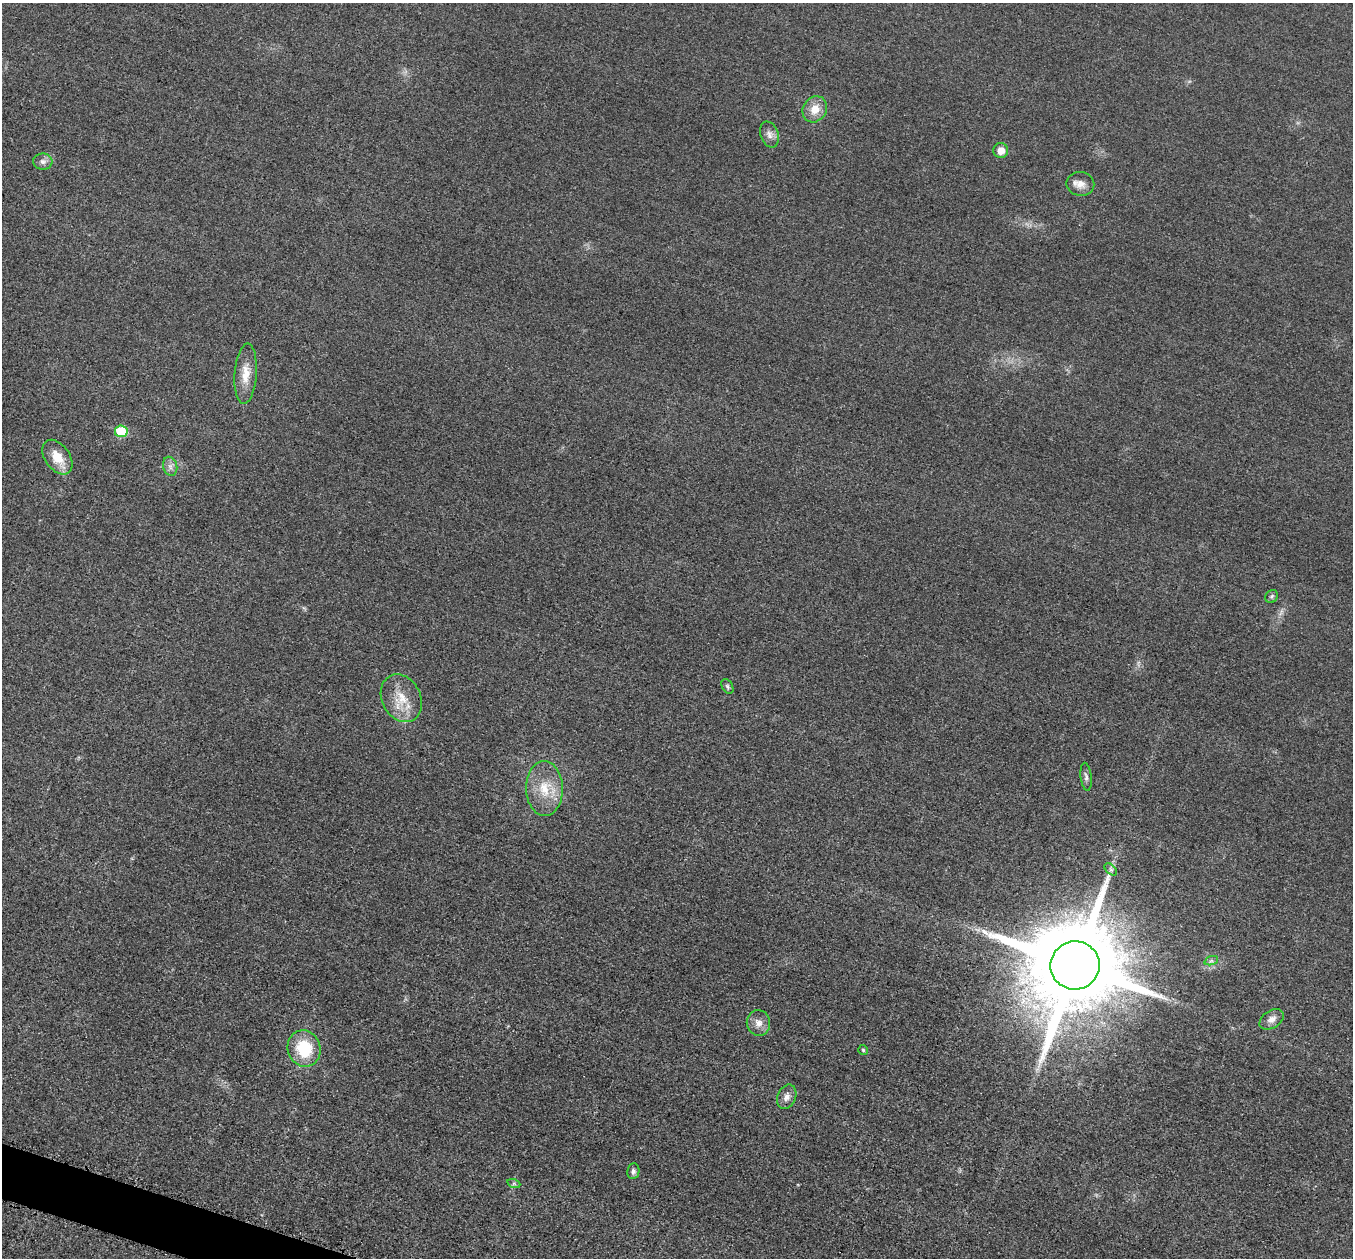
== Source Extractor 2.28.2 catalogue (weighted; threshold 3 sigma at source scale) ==
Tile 7 of 4 x 4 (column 3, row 2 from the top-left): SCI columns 2736-4086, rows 2711-3966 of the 5458 x 5502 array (HDU 1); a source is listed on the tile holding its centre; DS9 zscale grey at full resolution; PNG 1355 x 1260 px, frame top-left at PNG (2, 3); each listed source drawn as its Kron ellipse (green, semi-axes under 4 px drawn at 4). Shown black and unused: <1% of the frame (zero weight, under 3 of 5 exposures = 4% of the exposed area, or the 3 px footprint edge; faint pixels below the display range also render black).
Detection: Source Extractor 2.28.2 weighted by HDU 2 'WHT'; one run over the whole footprint, this tile lists its part. Background 0.0195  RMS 0.0052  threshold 0.0233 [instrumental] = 3 sigma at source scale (4.5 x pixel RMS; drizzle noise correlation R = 1.50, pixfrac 1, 0.05/0.05 arcsec/px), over >= 5 px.
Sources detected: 24; all 24 listed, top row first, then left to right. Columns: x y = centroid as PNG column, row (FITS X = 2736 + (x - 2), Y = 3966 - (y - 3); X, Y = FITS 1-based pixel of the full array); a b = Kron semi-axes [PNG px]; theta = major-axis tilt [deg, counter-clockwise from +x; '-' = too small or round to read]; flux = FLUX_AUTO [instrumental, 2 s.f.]
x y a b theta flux
815 109 14 11 56 7.3
769 134 13 9 -71 3.1
1001 151 7 7 - 4.9
43 162 9 8 - 2.4
1080 184 14 12 -10 4.6
246 374 30 11 86 8.8
121 431 6 6 - 22
57 457 19 12 -54 10
170 466 10 7 -75 2.3
1272 596 7 6 - 1
727 686 8 5 -60 1.1
401 698 25 19 -63 13
1086 777 14 5 -84 1.8
544 789 27 18 -89 16
1111 869 7 4 -44 1.2
1211 961 7 4 18 1.2
1075 965 24 24 - 11000
1272 1019 13 8 33 3.4
758 1023 13 11 -82 4.3
304 1048 18 16 -72 23
863 1050 5 5 - 0.74
787 1097 13 9 66 3.5
633 1171 8 6 81 1.5
514 1184 6 4 -18 0.9